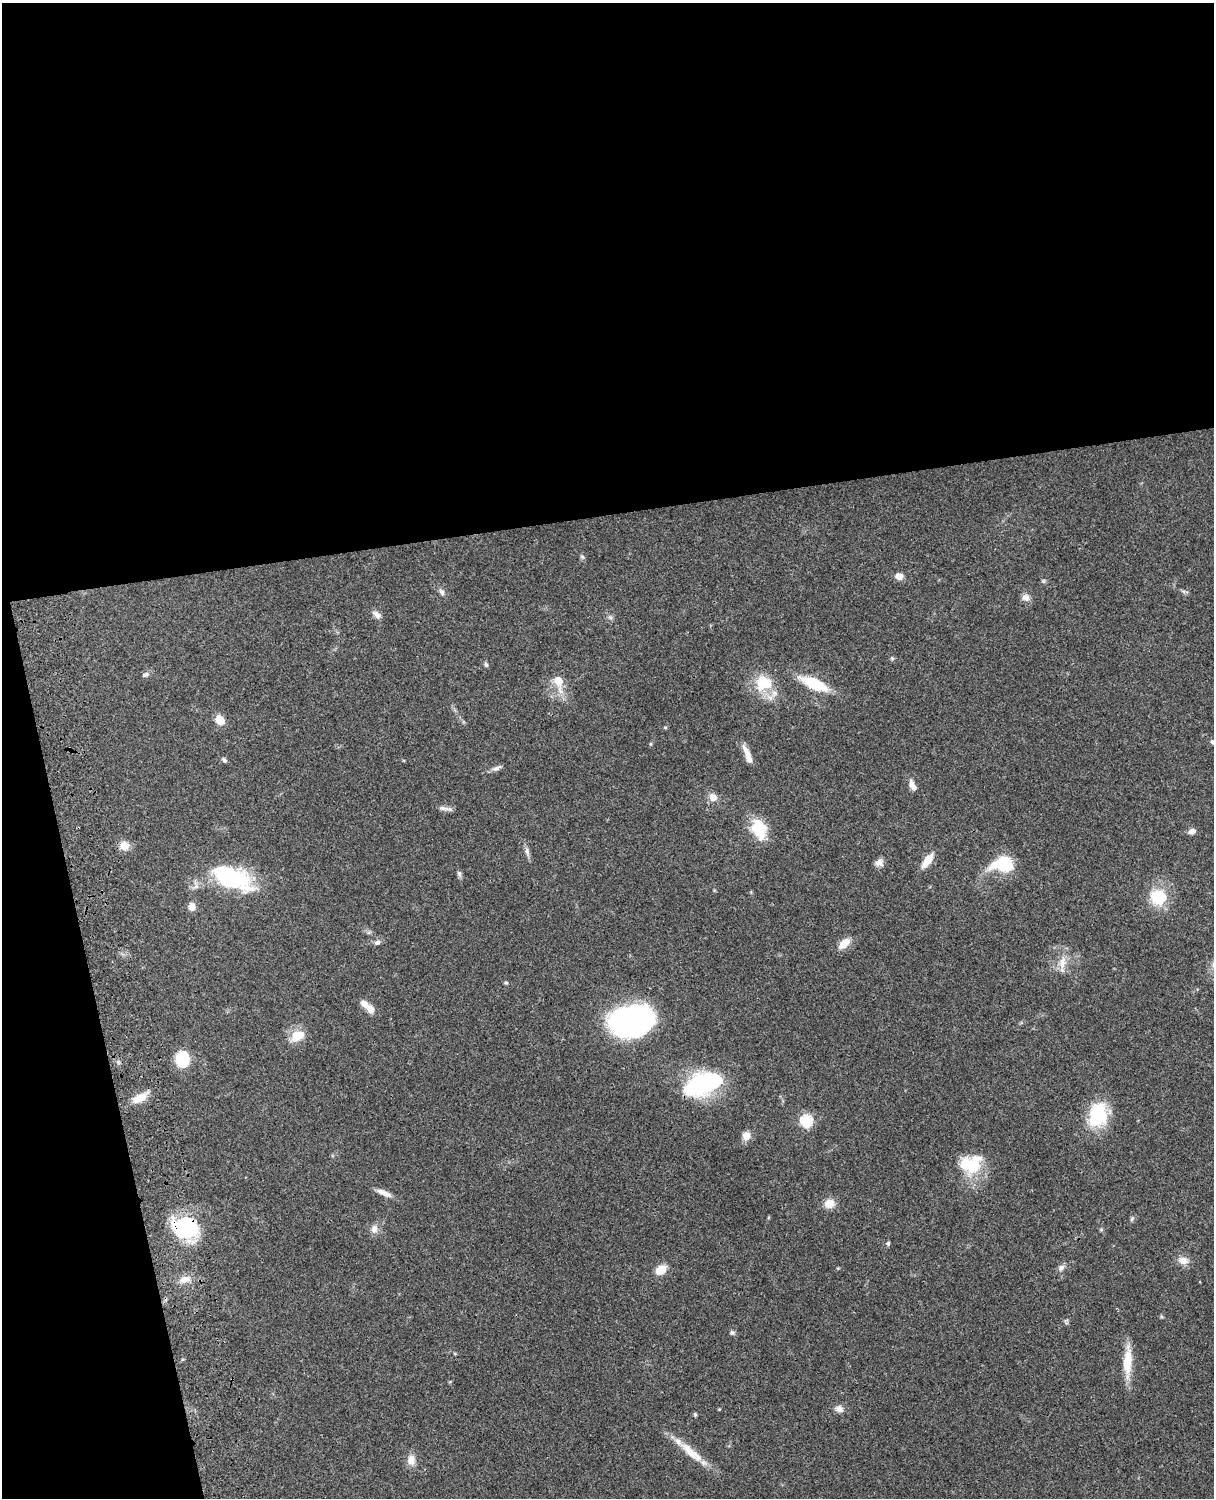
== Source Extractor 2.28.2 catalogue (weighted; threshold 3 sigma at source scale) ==
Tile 1 of 4 x 3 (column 1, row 1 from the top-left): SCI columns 121-1332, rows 3268-4763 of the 5087 x 4926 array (HDU 1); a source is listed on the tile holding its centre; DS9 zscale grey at full resolution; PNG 1216 x 1500 px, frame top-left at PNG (2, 3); no overlay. Shown black and unused: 39% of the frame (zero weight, under 3 of 4 exposures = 6% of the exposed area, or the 3 px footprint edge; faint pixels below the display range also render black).
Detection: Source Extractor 2.28.2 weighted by HDU 2 'WHT'; one run over the whole footprint, this tile lists its part. Background 0.104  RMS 0.0065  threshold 0.0293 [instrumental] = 3 sigma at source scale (4.5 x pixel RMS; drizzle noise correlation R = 1.50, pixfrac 1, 0.05/0.05 arcsec/px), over >= 5 px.
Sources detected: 73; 5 inside a brighter object's white glare — not listed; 3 inside a brighter listed object's ellipse — not listed separately; the other 65 listed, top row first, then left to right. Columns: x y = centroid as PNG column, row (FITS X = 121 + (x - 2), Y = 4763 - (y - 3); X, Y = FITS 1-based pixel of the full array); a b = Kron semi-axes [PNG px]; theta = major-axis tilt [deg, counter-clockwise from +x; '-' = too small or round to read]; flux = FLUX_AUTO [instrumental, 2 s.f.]
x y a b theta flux
582 557 6 5 - 1.2
899 576 8 6 -7 5.3
1043 581 6 5 - 1
441 592 11 6 -61 2.3
1026 597 10 8 -28 3.8
377 615 12 7 -41 3.1
610 617 6 6 - 1.5
892 658 5 5 - 0.97
486 664 6 5 - 1.2
145 674 8 6 26 1.8
558 681 20 11 -75 12
763 683 21 19 2 21
814 684 28 10 -25 29
220 720 12 9 -39 6.8
665 727 5 3 - 0.68
1212 742 6 5 - 1.2
747 754 24 7 -69 6.2
224 760 7 4 -49 1.4
496 768 13 6 22 2.6
912 785 13 6 -60 4.4
713 797 11 10 - 4.7
443 808 14 6 -8 2.9
759 831 26 16 -47 18
1192 831 10 7 16 3.1
124 845 9 9 - 7.6
527 852 14 6 -74 2.7
927 860 17 7 54 9.2
879 862 10 8 19 3.5
1003 864 25 15 2 29
459 873 7 6 - 1.6
229 882 46 21 17 43
1158 897 17 16 - 24
192 907 9 7 80 4.8
377 942 9 7 18 2.1
844 943 13 7 46 9.6
1062 963 22 9 78 7.6
506 983 6 4 -1 0.82
364 1004 10 7 -41 5.1
634 1018 40 30 13 130
297 1036 20 14 26 10
182 1059 14 12 85 26
703 1084 39 18 19 84
139 1098 21 10 27 9.3
1098 1115 29 21 80 33
806 1121 6 6 - 65
746 1136 9 8 - 6.1
968 1165 30 23 -58 23
384 1193 19 6 -25 5
829 1203 13 10 15 6.9
1132 1219 7 5 68 1.1
185 1227 28 22 -9 53
374 1229 12 9 76 3.9
1101 1230 5 5 - 0.81
888 1243 6 5 - 1.2
1183 1260 14 9 -15 5.3
1061 1268 9 7 44 2.5
661 1269 13 9 36 8.5
184 1279 13 9 13 6.2
732 1333 6 6 - 1.4
455 1354 5 3 - 0.58
1127 1362 36 10 87 16
839 1409 11 9 -21 3.5
695 1414 5 4 - 0.92
690 1452 37 11 -42 15
411 1460 13 10 86 5.9
Overlapping masked pixels (flux is a lower limit): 2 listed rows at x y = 703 1084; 185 1227
Isophote crosses this tile's border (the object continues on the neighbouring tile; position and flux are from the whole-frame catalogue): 1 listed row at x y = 1212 742